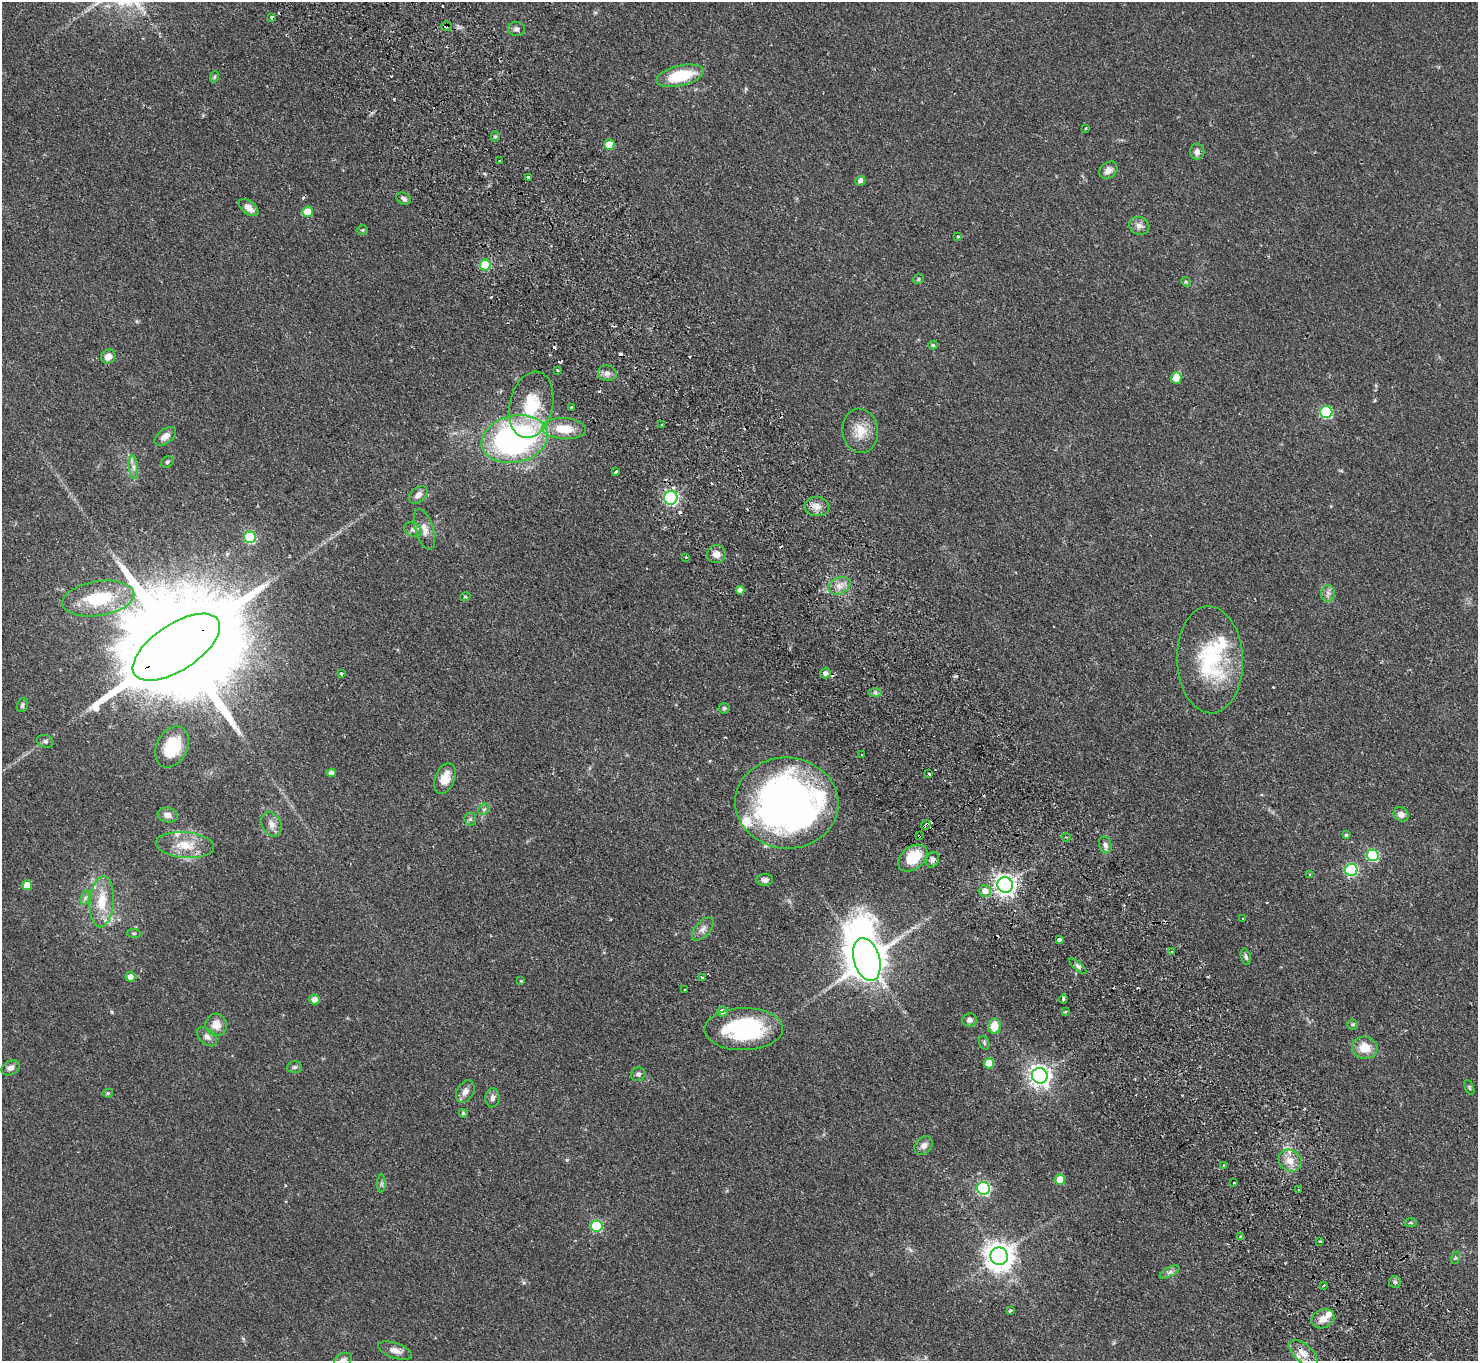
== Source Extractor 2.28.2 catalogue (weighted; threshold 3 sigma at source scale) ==
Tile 6 of 4 x 4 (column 2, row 2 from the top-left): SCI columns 1525-3000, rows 3056-4414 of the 6001 x 5970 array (HDU 1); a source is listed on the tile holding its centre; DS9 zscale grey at full resolution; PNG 1480 x 1363 px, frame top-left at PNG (2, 2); each listed source drawn as its Kron ellipse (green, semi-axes under 4 px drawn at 4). Shown black and unused: <1% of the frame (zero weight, under 2 of 3 exposures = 3% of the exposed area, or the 3 px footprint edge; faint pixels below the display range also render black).
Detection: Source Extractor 2.28.2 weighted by HDU 2 'WHT'; one run over the whole footprint, this tile lists its part. Background 0.0556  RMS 0.0048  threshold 0.0216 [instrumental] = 3 sigma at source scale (4.5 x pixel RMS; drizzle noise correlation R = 1.50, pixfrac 1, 0.05/0.05 arcsec/px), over >= 5 px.
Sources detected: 169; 19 cosmic-ray / hot-pixel residue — neither listed nor drawn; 7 inside a brighter listed object's ellipse — not listed separately; the other 143 listed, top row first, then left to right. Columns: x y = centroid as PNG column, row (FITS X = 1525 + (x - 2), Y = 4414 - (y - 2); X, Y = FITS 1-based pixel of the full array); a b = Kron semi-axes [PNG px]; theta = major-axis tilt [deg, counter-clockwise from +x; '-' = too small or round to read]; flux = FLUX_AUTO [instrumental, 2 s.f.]
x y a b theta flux
272 17 3 3 - 1.7
446 26 5 5 - 1.1
516 29 8 7 - 1.7
680 76 24 10 13 20
214 77 6 3 72 0.61
1086 128 3 2 - 0.32
495 136 5 4 - 0.81
609 145 5 5 - 9.2
1197 152 8 7 - 2.3
499 161 3 2 - 0.82
1108 170 10 7 36 3
528 177 3 3 - 2.2
860 181 5 4 - 2
404 199 7 5 -25 1.4
249 208 11 6 -37 3.6
307 212 5 5 - 11
1139 226 10 9 - 2.6
363 230 5 4 - 0.6
958 236 4 3 - 0.69
485 265 5 5 - 19
919 279 6 4 41 0.65
1186 282 5 4 - 0.52
933 345 5 4 - 0.74
108 357 7 6 - 4
558 370 3 3 - 1.2
607 373 9 8 - 2.2
1176 378 6 5 - 7.3
531 405 34 21 77 22
571 407 3 3 - 1
1326 412 6 6 - 42
662 424 3 2 - 0.34
564 429 22 10 -4 12
860 431 22 18 -84 9.2
165 436 12 7 38 3
515 439 33 23 13 130
167 462 7 5 32 0.77
133 467 12 4 -85 1.9
616 471 3 3 - 0.78
418 495 10 7 40 2.8
671 498 7 6 - 94
817 506 12 9 -3 3.9
424 529 21 9 -73 4.4
413 530 9 6 -25 1.6
250 537 6 6 - 35
716 554 9 9 - 3.2
686 557 3 2 - 0.71
840 586 11 8 26 3.4
740 590 4 4 - 2.2
1328 593 8 7 - 1.8
465 597 5 3 - 0.44
98 598 36 17 9 26
176 647 50 23 33 22000
1210 660 53 33 -88 43
826 673 5 5 - 1.8
341 674 3 2 - 0.73
875 693 7 4 -1 0.99
22 705 7 5 75 1
724 708 5 5 - 0.79
45 741 8 6 -20 1.2
172 747 22 15 63 16
862 755 2 2 - 0.42
331 773 4 4 - 2.6
929 774 3 3 - 1.1
445 778 16 9 69 6.5
787 803 51 45 -5 250
484 809 6 5 - 0.94
1401 814 8 7 - 3.1
168 815 10 7 -11 3.1
470 819 6 6 - 0.94
271 824 13 9 -61 3.4
926 825 5 3 - 5.4
1346 835 3 3 - 0.7
919 836 3 2 - 0.56
1066 837 4 3 - 0.51
185 845 29 13 -5 11
1105 845 8 6 -73 1.8
1373 855 6 6 - 42
913 858 16 11 38 13
932 860 8 6 66 1.6
1351 870 6 6 - 46
1310 874 3 2 - 0.35
765 880 8 6 3 1.8
27 885 5 5 - 6.9
1005 885 8 7 - 260
985 891 6 5 - 4.3
85 898 7 4 71 1.1
102 902 25 12 85 12
1243 918 3 2 - 0.66
703 929 14 7 48 2.7
134 933 7 3 -8 0.61
1059 940 3 3 - 22
1172 952 3 3 - 1.4
1246 957 8 5 -74 0.99
867 959 22 13 -74 1500
1078 966 10 4 -42 1.2
130 977 5 4 - 2.9
702 978 3 3 - 1.1
521 981 3 3 - 0.42
685 990 3 2 - 0.58
314 999 5 5 - 3.5
1063 999 4 3 - 1.6
723 1012 5 5 - 2.6
1065 1012 3 2 - 0.6
970 1020 7 6 - 1.6
1353 1024 5 5 - 0.72
216 1025 11 10 - 5.3
994 1026 7 6 - 8.3
744 1029 39 21 1 51
207 1037 11 7 -42 2.2
984 1043 7 5 -70 0.75
1365 1048 13 11 -13 8
989 1063 5 5 - 12
294 1067 7 5 2 1.1
11 1068 9 7 25 2.3
638 1074 7 7 - 1.6
1040 1076 8 7 - 300
1469 1087 8 4 -64 0.69
465 1092 12 8 58 2.6
108 1093 5 4 - 0.72
492 1098 9 7 85 1.8
463 1113 4 4 - 0.79
924 1146 10 8 46 2.3
1290 1161 12 10 -36 5.4
1224 1165 3 3 - 0.53
1060 1180 5 5 - 9.6
381 1183 9 4 -90 0.89
1234 1183 3 3 - 1.5
983 1188 6 6 - 73
1299 1190 2 2 - 0.38
1410 1223 6 3 0 0.56
597 1226 6 5 - 30
1241 1237 4 3 - 0.88
1320 1241 4 2 - 0.43
999 1256 9 8 - 590
1455 1258 6 4 71 0.62
1170 1272 11 4 27 1.5
1395 1282 6 6 - 1.1
1324 1285 3 2 - 0.68
1010 1311 3 3 - 0.83
1323 1319 12 9 24 4.2
395 1351 18 7 -18 3.3
1303 1353 17 9 -41 5.8
343 1360 9 6 24 1.5
Overlapping masked pixels (flux is a lower limit): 7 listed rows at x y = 272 17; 446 26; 671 498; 176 647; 926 825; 919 836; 1005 885
Isophote crosses this tile's border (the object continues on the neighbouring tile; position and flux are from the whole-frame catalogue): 1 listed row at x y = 343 1360